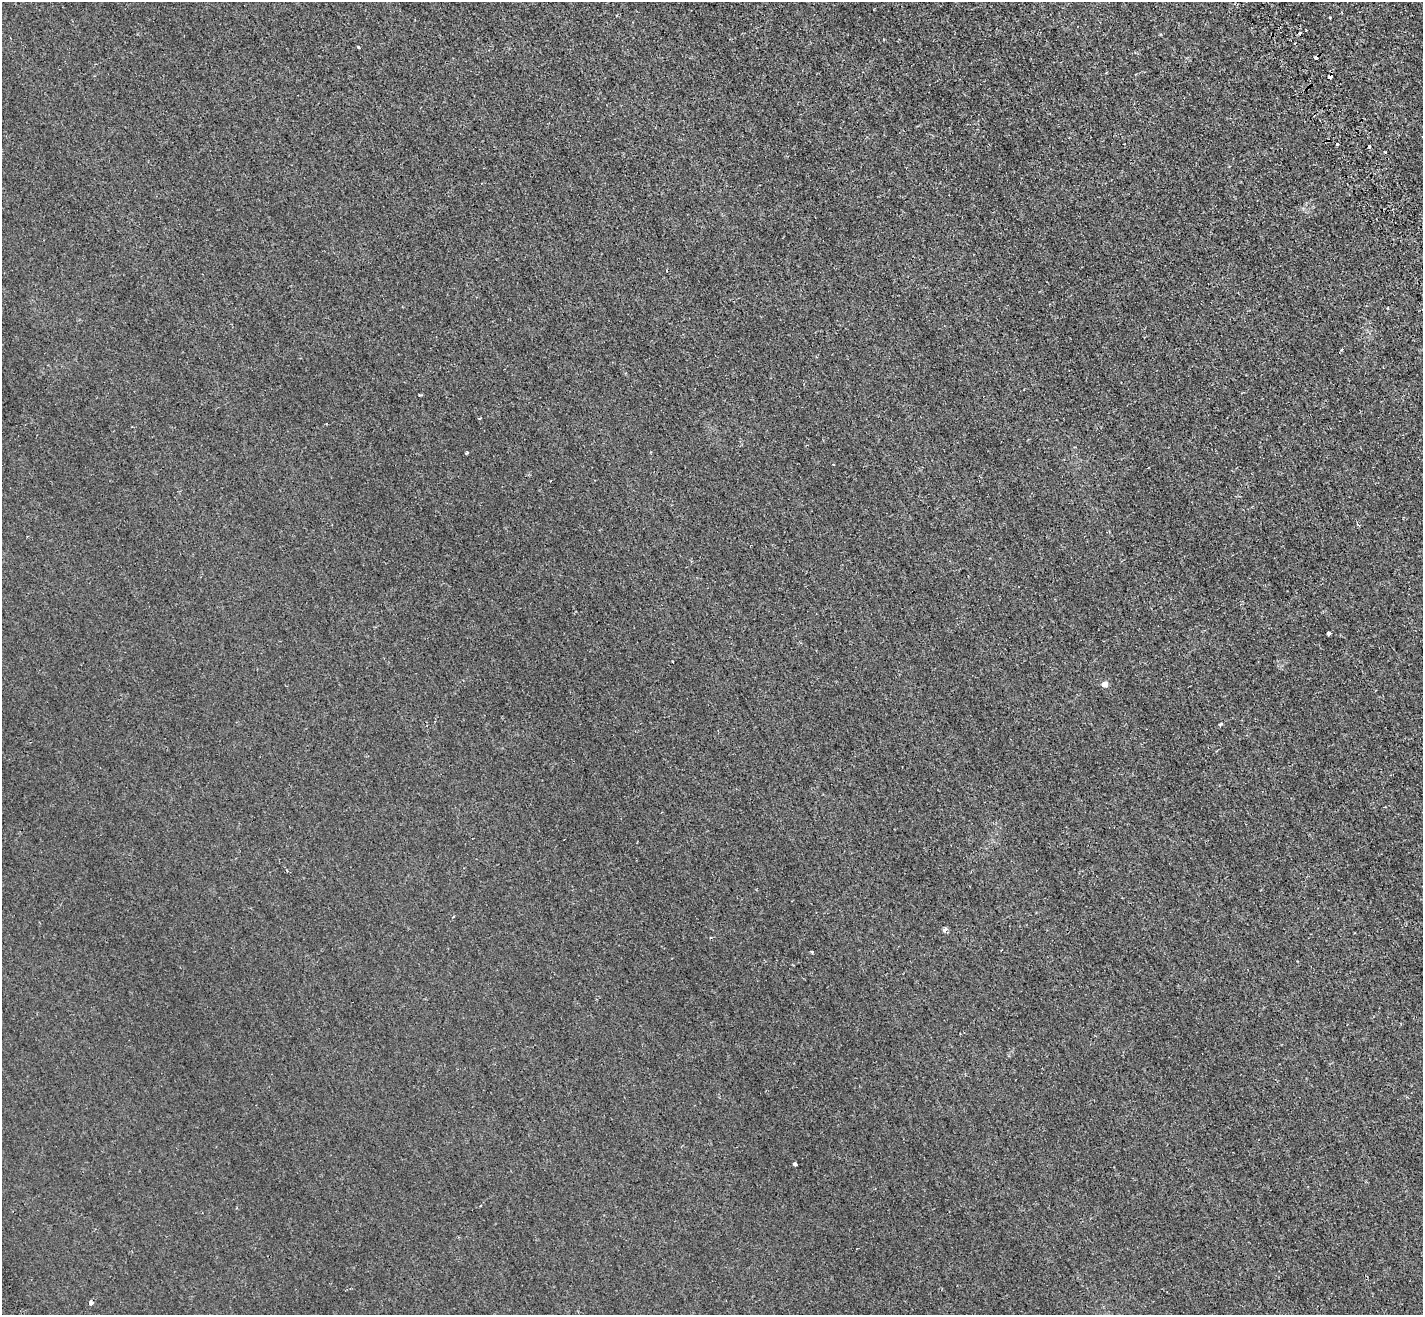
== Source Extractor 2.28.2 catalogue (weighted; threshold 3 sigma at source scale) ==
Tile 10 of 4 x 4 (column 2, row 3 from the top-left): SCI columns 1671-3091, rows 1621-2933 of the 6130 x 6038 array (HDU 1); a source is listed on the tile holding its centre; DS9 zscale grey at full resolution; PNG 1425 x 1317 px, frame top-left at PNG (2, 2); no overlay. Shown black and unused: <1% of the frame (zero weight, under 2 of 3 exposures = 12% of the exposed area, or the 3 px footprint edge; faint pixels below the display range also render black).
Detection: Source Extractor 2.28.2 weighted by HDU 2 'WHT'; one run over the whole footprint, this tile lists its part. Background 0.00231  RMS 0.0033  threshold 0.0149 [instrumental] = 3 sigma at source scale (4.5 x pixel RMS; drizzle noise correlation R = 1.50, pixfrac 1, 0.05/0.05 arcsec/px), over >= 5 px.
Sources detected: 20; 4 cosmic-ray / hot-pixel residue — not listed; the other 16 listed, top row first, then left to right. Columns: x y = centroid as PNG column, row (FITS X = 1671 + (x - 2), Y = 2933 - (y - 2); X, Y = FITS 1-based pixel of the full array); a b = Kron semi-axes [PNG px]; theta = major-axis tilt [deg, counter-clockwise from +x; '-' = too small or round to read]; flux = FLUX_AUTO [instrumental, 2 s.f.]
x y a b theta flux
1300 32 4 3 - 0.65
358 47 3 3 - 0.44
1316 58 4 3 - 1.4
1330 77 4 4 - 1.5
1341 350 4 3 - 0.33
420 395 3 3 - 0.33
480 418 4 2 - 0.26
467 453 3 3 - 0.5
1328 633 4 4 - 1.5
673 662 2 2 - 0.23
1105 684 8 6 -11 1.4
1221 724 5 3 - 0.44
945 930 8 4 63 0.67
812 952 4 3 - 0.29
795 1164 4 3 - 1.9
91 1303 4 3 - 1.6
Overlapping masked pixels (flux is a lower limit): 3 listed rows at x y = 1316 58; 1330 77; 91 1303